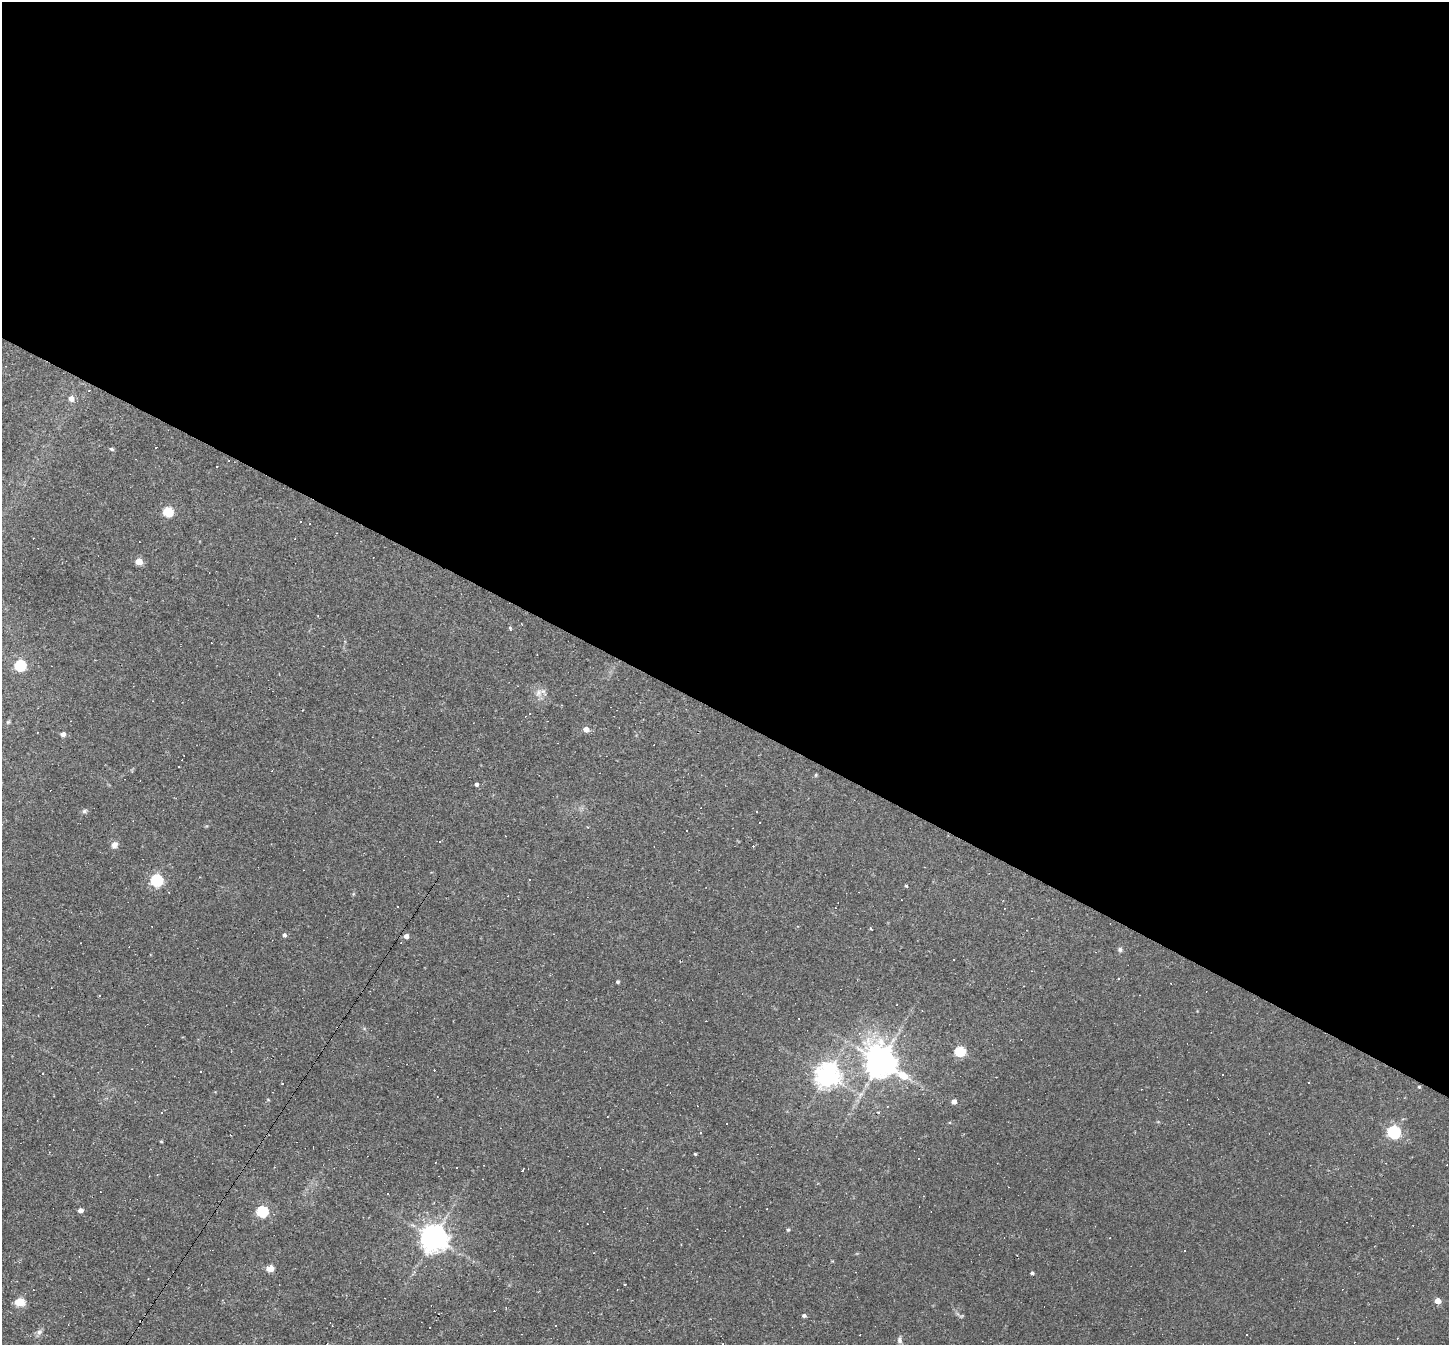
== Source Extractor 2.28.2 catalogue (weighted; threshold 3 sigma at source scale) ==
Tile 3 of 4 x 4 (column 3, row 1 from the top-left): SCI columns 2894-4340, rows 4173-5515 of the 5786 x 5798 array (HDU 1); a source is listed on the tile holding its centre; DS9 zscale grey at full resolution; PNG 1451 x 1347 px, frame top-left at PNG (2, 2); no overlay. Shown black and unused: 53% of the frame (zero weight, under 2 of 3 exposures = <1% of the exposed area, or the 3 px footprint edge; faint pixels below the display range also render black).
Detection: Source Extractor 2.28.2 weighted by HDU 2 'WHT'; one run over the whole footprint, this tile lists its part. Background 0.061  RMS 0.0056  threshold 0.0251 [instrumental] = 3 sigma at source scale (4.5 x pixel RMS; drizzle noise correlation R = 1.50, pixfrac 1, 0.05/0.05 arcsec/px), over >= 5 px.
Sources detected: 101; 1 too faint to see at this stretch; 45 cosmic-ray / hot-pixel residue — not listed; the other 55 listed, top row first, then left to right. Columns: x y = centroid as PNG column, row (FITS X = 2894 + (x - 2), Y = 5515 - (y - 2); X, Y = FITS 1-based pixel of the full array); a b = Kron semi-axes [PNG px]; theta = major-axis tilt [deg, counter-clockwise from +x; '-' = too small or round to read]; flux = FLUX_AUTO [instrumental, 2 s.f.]
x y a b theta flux
71 399 6 5 - 3.2
111 449 6 4 -26 0.81
168 511 5 5 - 34
300 522 3 3 - 3.5
139 561 5 4 - 10
510 629 6 4 -86 0.88
20 665 5 5 - 53
538 693 12 9 74 4
8 722 5 4 - 0.68
586 729 5 4 - 5.3
63 734 4 4 - 3.2
178 767 3 2 - 0.44
816 775 4 4 - 0.6
476 784 4 4 - 1.4
84 811 6 6 - 1.1
759 823 2 2 - 0.41
114 845 8 7 - 2.9
157 880 6 5 - 76
906 886 4 3 - 0.74
284 935 4 4 - 1.5
406 936 4 4 - 3.1
1120 949 7 5 -89 1.1
1119 978 2 2 - 0.56
618 982 4 3 - 1.1
99 996 3 2 - 0.36
897 1005 2 2 - 0.4
859 1033 4 4 - 0.91
960 1051 5 5 - 38
880 1062 11 9 -42 990
200 1072 3 3 - 0.88
42 1073 3 2 - 0.42
1223 1074 3 3 - 5.2
827 1075 8 7 - 480
1309 1082 2 2 - 0.43
1419 1087 4 4 - 0.67
954 1101 4 4 - 3.4
161 1113 3 3 - 0.53
700 1132 3 3 - 0.56
1394 1132 6 5 - 95
161 1141 5 3 - 0.47
695 1154 3 3 - 0.51
522 1171 3 3 - 3
80 1210 4 4 - 3.3
262 1211 6 5 - 54
788 1230 5 4 - 0.72
434 1238 8 8 - 690
270 1268 5 4 - 13
1032 1273 3 3 - 0.99
1438 1301 4 4 - 6.9
20 1302 6 5 - 22
804 1316 5 4 - 1.3
39 1332 8 7 - 1.8
1246 1334 3 3 - 0.59
860 1335 2 2 - 0.38
899 1340 10 7 -86 1.8